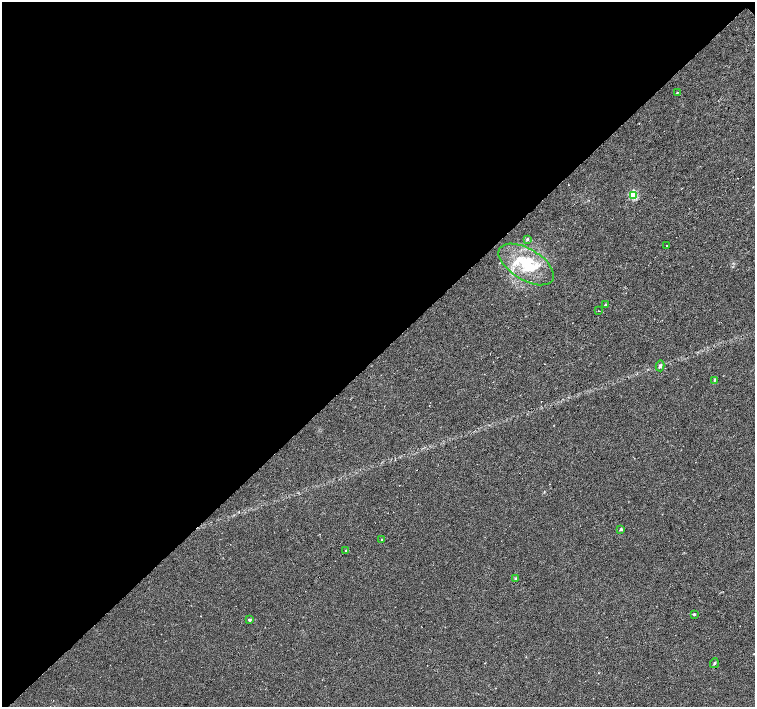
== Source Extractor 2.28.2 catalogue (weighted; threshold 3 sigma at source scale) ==
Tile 5 of 4 x 4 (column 1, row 2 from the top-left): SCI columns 1-1506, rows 2976-4385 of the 6024 x 6018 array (HDU 1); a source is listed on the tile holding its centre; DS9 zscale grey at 2 x 2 block average (1 PNG px = mean of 2 x 2 image px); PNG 757 x 709 px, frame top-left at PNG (2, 2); each listed source drawn as its Kron ellipse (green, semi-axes under 4 px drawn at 4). Shown black and unused: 50% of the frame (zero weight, under 3 of 6 exposures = <1% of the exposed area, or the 3 px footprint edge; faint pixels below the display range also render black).
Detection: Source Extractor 2.28.2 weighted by HDU 2 'WHT'; one run over the whole footprint, this tile lists its part. Background 0.00247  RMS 0.0037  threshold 0.0151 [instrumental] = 3 sigma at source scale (4.09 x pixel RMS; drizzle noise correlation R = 1.36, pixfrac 0.8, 0.0396/0.0396 arcsec/px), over >= 5 px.
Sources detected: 17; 1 cosmic-ray / hot-pixel residue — neither listed nor drawn; the other 16 listed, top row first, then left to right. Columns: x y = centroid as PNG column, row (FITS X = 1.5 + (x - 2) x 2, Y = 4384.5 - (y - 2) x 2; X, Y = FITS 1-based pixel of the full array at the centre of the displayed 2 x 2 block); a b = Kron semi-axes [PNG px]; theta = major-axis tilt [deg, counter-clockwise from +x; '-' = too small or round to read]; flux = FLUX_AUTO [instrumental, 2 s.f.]
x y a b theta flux
677 92 2 2 - 0.91
633 195 3 3 - 53
527 239 3 3 - 1.1
667 246 2 2 - 0.62
526 264 31 15 -31 34
605 304 3 2 - 0.72
598 311 2 2 - 0.53
660 366 5 4 - 1.6
714 380 4 3 - 0.76
621 529 2 2 - 1.6
382 539 2 2 - 0.84
346 550 3 2 - 0.81
516 579 4 4 - 1
694 614 3 3 - 1
249 620 2 2 - 1.6
714 663 5 3 - 1